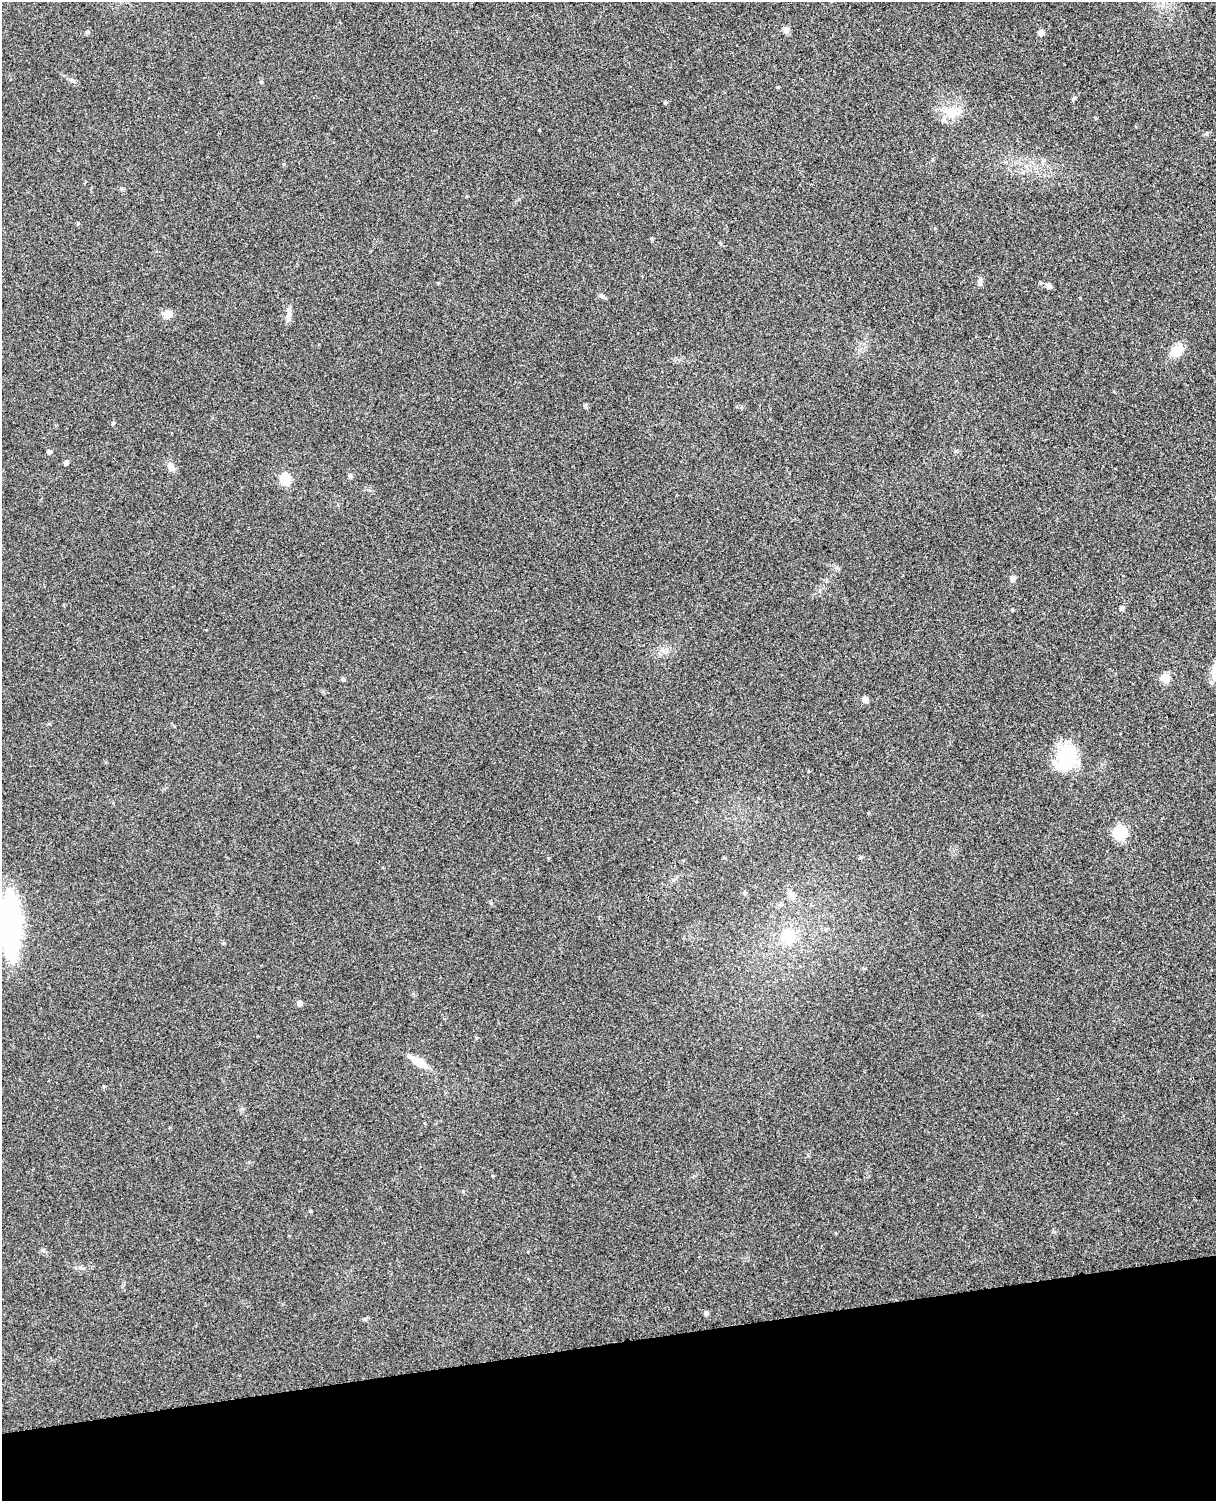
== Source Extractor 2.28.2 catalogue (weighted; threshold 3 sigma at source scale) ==
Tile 10 of 4 x 3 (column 2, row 3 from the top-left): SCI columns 1271-2484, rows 150-1648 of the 4968 x 4909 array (HDU 1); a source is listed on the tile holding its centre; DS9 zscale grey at full resolution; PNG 1218 x 1503 px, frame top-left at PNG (2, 2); no overlay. Shown black and unused: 10% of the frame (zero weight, under 3 of 4 exposures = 5% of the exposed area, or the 3 px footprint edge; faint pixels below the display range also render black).
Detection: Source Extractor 2.28.2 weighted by HDU 2 'WHT'; one run over the whole footprint, this tile lists its part. Background 0.0696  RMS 0.0075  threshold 0.0337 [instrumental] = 3 sigma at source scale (4.5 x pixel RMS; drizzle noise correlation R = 1.50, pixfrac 1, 0.05/0.05 arcsec/px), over >= 5 px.
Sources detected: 42; all 42 listed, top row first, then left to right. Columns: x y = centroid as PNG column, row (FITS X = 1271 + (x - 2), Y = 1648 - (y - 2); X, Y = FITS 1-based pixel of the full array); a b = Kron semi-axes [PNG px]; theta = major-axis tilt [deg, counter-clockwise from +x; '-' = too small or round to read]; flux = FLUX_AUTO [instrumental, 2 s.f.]
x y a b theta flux
786 29 6 6 - 4.4
87 32 5 5 - 0.97
1041 33 5 5 - 6.3
777 87 5 3 - 0.65
1073 98 8 2 69 0.87
665 103 4 4 - 0.87
952 112 19 13 -30 12
1095 118 5 3 - 0.54
1043 160 7 5 76 1.8
78 223 5 3 - 0.67
980 282 11 5 79 2.1
438 283 4 4 - 0.61
1049 286 6 6 - 2.2
602 296 7 5 -22 1.9
168 314 10 9 - 5
288 315 21 5 82 4
1176 351 18 13 42 9.7
49 452 4 4 - 2.8
66 462 7 5 58 1.3
171 467 12 7 -55 4.4
285 479 5 5 - 45
1013 578 6 5 - 3.3
1121 608 6 5 - 1.1
1012 610 4 3 - 0.85
664 651 9 3 -45 1.7
1165 678 5 5 - 29
343 679 5 4 - 1.4
865 699 5 5 - 5.6
1065 758 33 23 65 33
1120 833 6 6 - 90
860 857 6 4 21 1
744 893 5 5 - 1.2
791 895 12 8 -49 5.2
780 904 7 6 - 1.6
11 925 53 16 89 180
826 929 5 5 - 1.2
788 936 9 8 - 23
223 943 5 3 - 0.82
299 1003 5 5 - 4.5
418 1061 27 8 -31 11
310 1211 5 3 - 0.7
706 1314 6 5 - 1.7
Isophote crosses this tile's border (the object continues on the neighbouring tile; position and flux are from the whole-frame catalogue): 1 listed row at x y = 11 925
Unlisted compact peaks at least as high as the median listed source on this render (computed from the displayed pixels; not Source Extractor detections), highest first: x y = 491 903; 113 423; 585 406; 121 188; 284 164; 350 475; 261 82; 71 80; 651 239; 43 1250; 837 567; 476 1038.